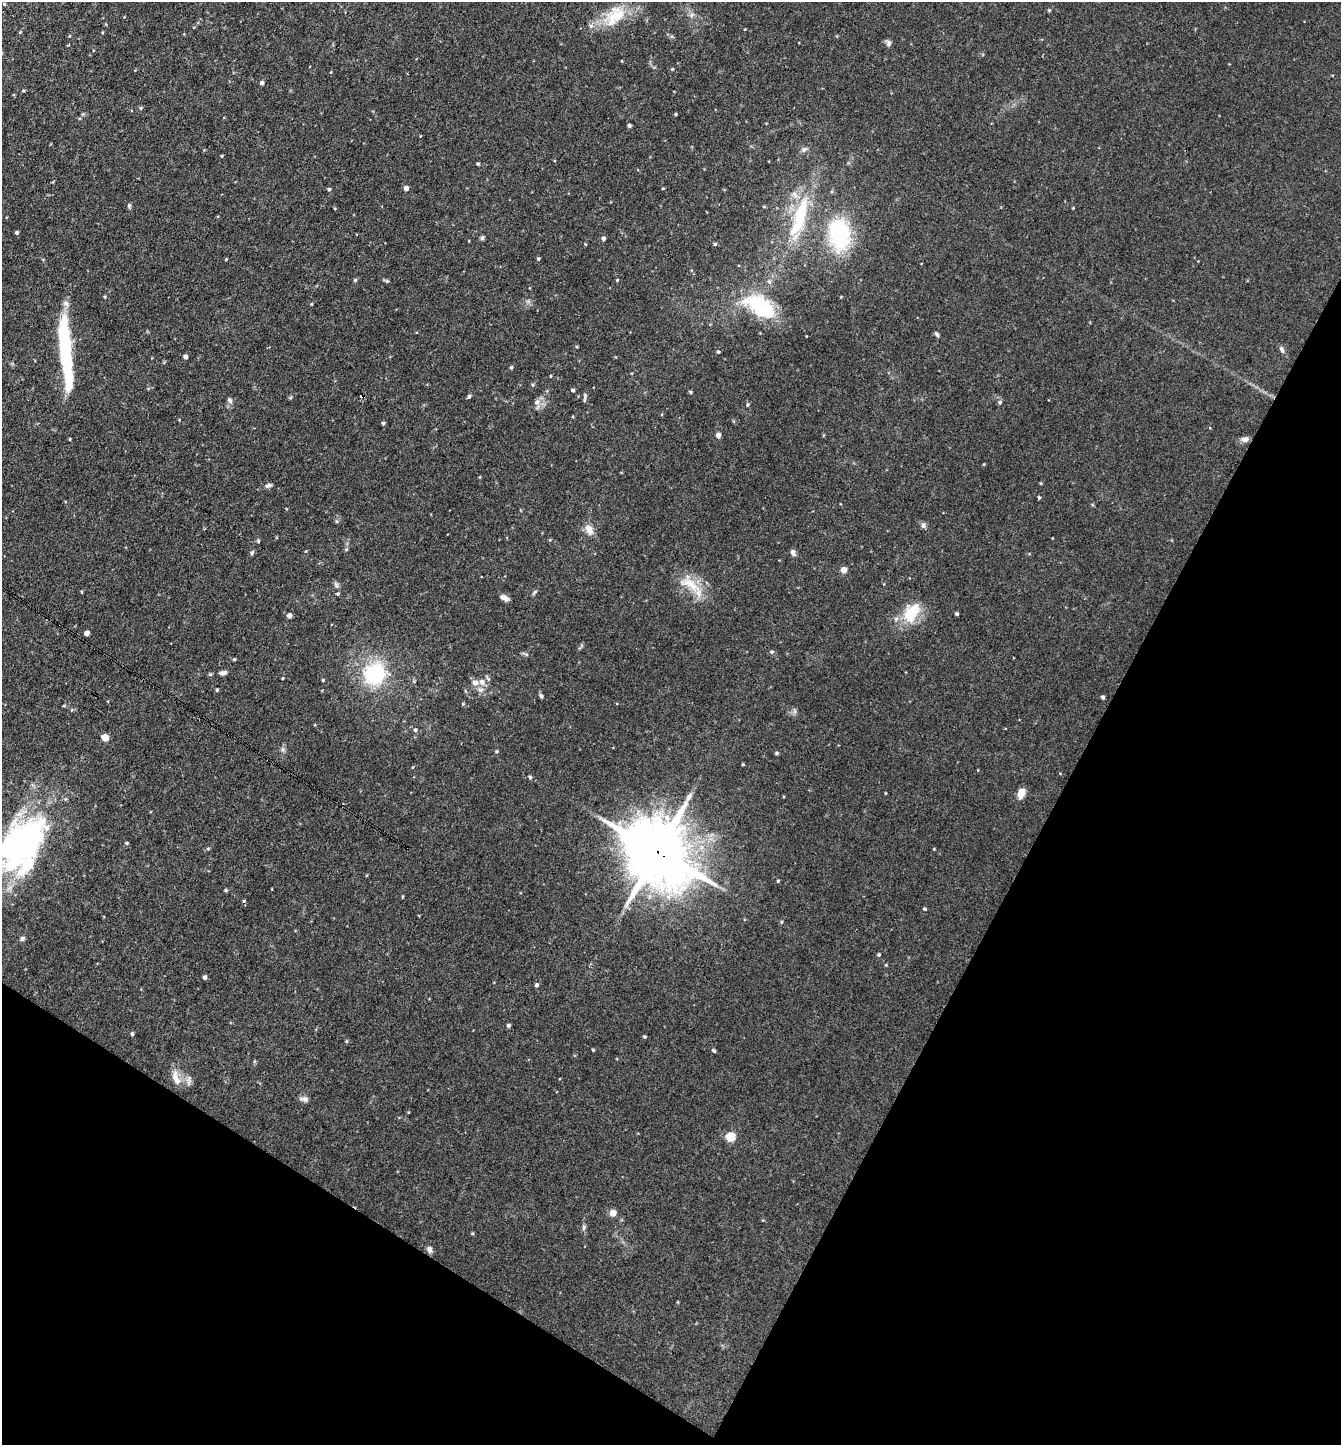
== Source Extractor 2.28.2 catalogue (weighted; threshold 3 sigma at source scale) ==
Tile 15 of 4 x 4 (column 3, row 4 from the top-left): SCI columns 2960-4298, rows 1-1443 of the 5782 x 5773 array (HDU 1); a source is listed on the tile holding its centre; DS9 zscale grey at full resolution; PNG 1343 x 1447 px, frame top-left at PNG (2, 2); no overlay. Shown black and unused: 28% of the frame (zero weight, under 3 of 4 exposures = <1% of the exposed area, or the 3 px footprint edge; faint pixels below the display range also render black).
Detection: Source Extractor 2.28.2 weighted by HDU 2 'WHT'; one run over the whole footprint, this tile lists its part. Background 0.118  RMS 0.0077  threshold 0.0347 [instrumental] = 3 sigma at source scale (4.5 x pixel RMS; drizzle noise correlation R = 1.50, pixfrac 1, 0.05/0.05 arcsec/px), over >= 5 px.
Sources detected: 115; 3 inside a brighter object's white glare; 1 cosmic-ray / hot-pixel residue — not listed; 3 inside a brighter listed object's ellipse — not listed separately; the other 108 listed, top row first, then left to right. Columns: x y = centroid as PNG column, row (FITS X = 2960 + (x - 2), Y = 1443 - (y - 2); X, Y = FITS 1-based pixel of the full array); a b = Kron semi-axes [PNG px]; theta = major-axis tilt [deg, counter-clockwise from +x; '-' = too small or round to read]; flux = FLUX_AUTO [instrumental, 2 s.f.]
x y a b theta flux
4 4 4 3 - 0.76
1049 10 4 3 - 0.73
691 15 7 4 71 1.5
615 17 36 15 44 22
889 43 8 6 63 1.8
672 69 4 4 - 0.67
262 83 4 4 - 1.8
23 91 5 3 - 0.74
141 108 5 3 - 0.72
676 114 4 3 - 0.79
629 126 4 4 - 1.4
804 149 8 6 27 2
222 156 4 3 - 0.65
478 164 4 3 - 0.93
406 188 4 4 - 3.2
663 188 4 2 - 0.56
329 189 4 4 - 1.1
129 205 7 5 -71 1.2
800 217 57 17 70 46
17 232 4 4 - 1.3
839 234 26 18 -83 72
482 238 5 5 - 1.3
603 239 4 4 - 1.9
585 244 3 3 - 0.54
715 244 4 4 - 1
226 259 3 3 - 0.59
538 259 4 3 - 1
355 280 5 4 - 0.99
617 280 4 3 - 0.66
769 282 5 5 - 1.4
105 297 4 3 - 0.69
760 306 35 19 -35 53
937 334 7 4 -51 1.3
64 338 45 12 -85 55
1282 349 10 5 -62 2
718 352 4 4 - 1.1
185 357 4 4 - 2.2
550 376 4 3 - 0.55
532 385 5 3 - 0.83
573 390 4 4 - 1.4
690 392 4 3 - 0.99
469 396 5 4 - 1.3
585 397 16 3 82 1.3
230 400 8 5 -51 1.7
537 402 7 6 - 2.7
1000 402 5 5 - 1.3
747 405 5 3 - 0.79
383 423 4 4 - 1.3
718 435 5 5 - 3
70 439 4 3 - 0.64
1245 439 9 7 17 2.9
268 485 9 5 16 1.8
1039 497 4 4 - 0.92
923 525 8 5 -81 1.9
589 530 15 9 -62 5.5
793 552 9 5 -64 2.1
252 553 6 4 53 1.5
844 570 6 6 - 3.9
689 582 17 11 4 11
336 585 7 4 -72 1.4
338 594 4 4 - 0.97
504 598 10 5 -30 3.5
911 613 28 15 53 21
957 614 3 3 - 1.2
289 616 5 4 - 3
87 633 4 4 - 4.3
771 652 5 4 - 1.3
234 659 4 3 - 0.89
222 673 10 5 9 2.4
374 674 23 22 - 49
323 680 4 3 - 0.77
482 682 9 7 -53 4
217 690 4 3 - 0.86
480 690 6 6 - 2.2
541 696 7 4 -54 1.2
1103 697 3 3 - 1.5
64 705 4 3 - 0.64
415 730 5 4 - 0.88
105 738 5 5 - 13
497 751 4 4 - 0.8
776 753 4 4 - 1
743 764 4 3 - 0.68
530 777 5 4 - 1.1
1021 793 10 6 71 7.3
688 797 12 6 61 3.4
23 842 69 32 34 170
127 843 5 3 - 0.76
208 849 5 4 - 0.83
658 852 20 16 -42 5700
778 881 4 3 - 0.82
226 890 5 4 - 0.87
244 901 5 3 - 0.71
924 909 4 4 - 1.1
22 939 7 5 59 1.5
879 955 4 4 - 0.95
205 977 4 4 - 2
536 985 5 4 - 1.5
508 1026 5 4 - 1.6
132 1034 4 4 - 1.2
645 1037 5 3 - 0.91
593 1050 4 3 - 0.62
714 1051 6 4 -41 1
176 1078 20 9 -72 6.8
304 1099 12 6 -2 2.6
730 1137 5 5 - 37
613 1213 7 6 - 5.5
584 1227 7 4 72 1.3
429 1249 8 6 -76 2.7
Overlapping masked pixels (flux is a lower limit): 1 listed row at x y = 658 852
Isophote crosses this tile's border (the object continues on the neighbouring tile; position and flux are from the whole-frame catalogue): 1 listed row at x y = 23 842